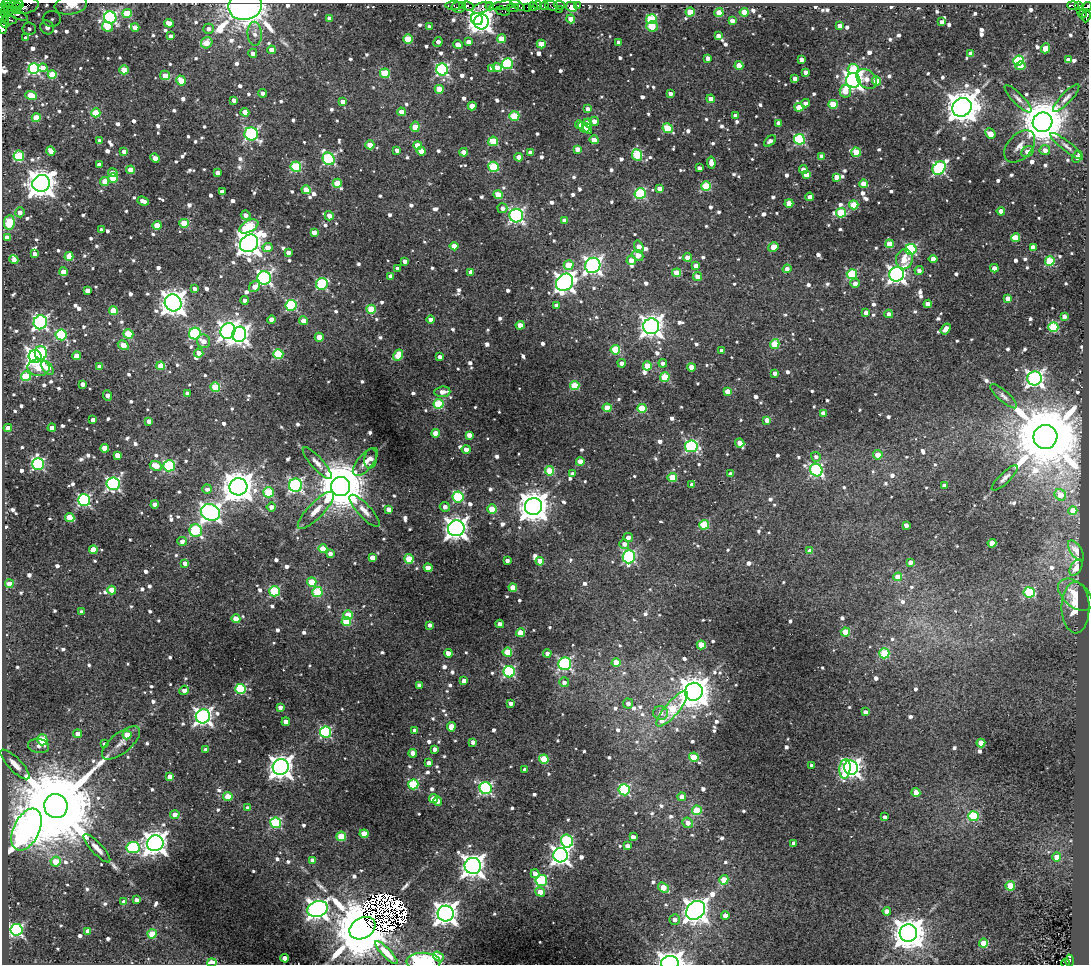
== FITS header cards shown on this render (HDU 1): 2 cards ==
NAXIS1  =                 1087
NAXIS2  =                  962

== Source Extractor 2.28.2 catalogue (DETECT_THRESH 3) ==
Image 1087 x 962 px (HDU 1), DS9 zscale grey, 1 PNG px = 1 image px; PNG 1091 x 966 px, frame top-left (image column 1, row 962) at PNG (2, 3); each listed source drawn as its Kron ellipse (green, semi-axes under 4 px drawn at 4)
Background 0.402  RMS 0.04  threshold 0.12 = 3 sigma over >= 5 px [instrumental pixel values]
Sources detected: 1116; of the 1116, the 500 brightest by FLUX_AUTO listed and drawn (616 fainter detections omitted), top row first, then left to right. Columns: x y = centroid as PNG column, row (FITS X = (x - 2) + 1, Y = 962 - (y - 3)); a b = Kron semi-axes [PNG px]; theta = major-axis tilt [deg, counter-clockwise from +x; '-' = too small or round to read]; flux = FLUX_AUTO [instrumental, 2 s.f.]
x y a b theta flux
19 3 3 2 - 210
8 4 7 2 18 360
16 4 7 3 13 480
71 5 16 9 9 78
462 5 3 3 - 270
504 5 15 4 11 270
518 5 8 4 -37 270
537 5 4 3 - 39
560 5 6 3 -7 250
578 5 3 3 - 39
1073 5 6 3 -1 270
25 6 13 8 12 3200
245 6 17 14 9 3800
454 6 8 3 0 460
468 6 6 3 -24 410
490 6 4 4 - 1000
533 6 4 2 - 42
545 6 4 3 - 390
552 6 7 4 -21 35
1079 6 4 4 - 250
3 7 3 2 - 210
9 7 5 3 - 550
17 7 5 4 - 470
458 7 7 5 -9 860
527 7 3 2 - 55
571 7 6 4 -28 200
1087 7 5 3 - 440
482 8 10 5 21 650
513 8 6 4 0 550
559 9 2 2 - 54
8 10 7 3 -3 460
503 11 8 3 -14 93
1080 11 4 4 - 150
690 12 4 4 - 76
744 12 4 4 - 63
127 13 4 4 - 98
719 13 4 4 - 73
6 14 4 3 - 380
1082 14 4 3 - 160
17 15 11 4 -23 400
1086 16 6 3 83 270
3 17 6 4 89 690
110 17 6 6 - 530
329 18 4 4 - 15
52 19 9 8 - 16
477 19 6 5 - 760
571 19 4 4 - 36
651 19 5 5 - 230
10 20 7 3 -2 190
732 21 4 4 - 20
5 22 5 3 - 410
482 22 7 7 - 1600
942 22 4 4 - 16
169 23 5 4 - 23
652 26 6 5 - 67
840 26 4 4 - 28
2 27 7 2 -81 400
47 27 7 6 - 17
107 27 5 4 - 67
135 27 4 4 - 27
429 27 4 3 - 14
29 29 7 6 - 13
208 29 5 5 - 14
255 34 12 7 -87 20
171 36 4 4 - 13
718 36 4 4 - 19
26 38 4 4 - 15
408 39 4 4 - 120
501 39 4 4 - 76
438 42 5 4 - 16
468 42 4 4 - 18
619 42 4 4 - 14
207 43 6 5 - 36
458 44 5 4 - 22
541 44 4 4 - 62
1046 48 5 4 - 70
271 50 4 4 - 25
253 53 4 4 - 13
971 54 4 4 - 36
708 58 4 4 - 19
801 59 4 4 - 18
1019 60 5 5 - 260
1069 60 4 4 - 32
507 64 5 5 - 320
739 66 4 4 - 59
1020 66 5 4 - 27
497 67 5 4 - 25
43 68 4 4 - 15
492 68 4 4 - 20
34 69 5 5 - 410
853 69 5 5 - 120
124 70 4 4 - 58
442 70 6 6 - 520
805 72 4 4 - 13
385 73 5 4 - 130
52 74 4 4 - 91
165 75 5 4 - 30
795 79 4 4 - 22
867 79 12 8 -44 28
853 80 7 7 - 1400
181 81 5 4 - 66
877 81 4 4 - 71
439 89 4 4 - 57
845 91 6 5 - 37
262 93 4 4 - 13
670 94 4 4 - 14
31 96 6 4 -19 49
1066 98 18 5 47 15
711 99 4 4 - 20
1018 99 18 5 -46 14
234 100 4 4 - 14
343 102 4 4 - 23
806 103 4 4 - 16
833 104 4 4 - 80
472 106 4 4 - 42
799 107 4 4 - 62
962 107 10 9 - 5900
588 109 4 4 - 16
245 112 4 4 - 41
401 112 4 4 - 28
96 113 4 4 - 110
514 116 5 4 - 130
735 116 4 4 - 15
36 118 4 4 - 65
594 121 5 4 - 20
1042 122 10 9 - 11000
588 123 4 4 - 37
779 123 4 4 - 26
579 124 4 4 - 27
415 127 5 4 - 67
584 127 6 4 -42 35
668 128 5 5 - 140
588 129 5 4 - 14
251 134 7 6 - 540
990 134 6 4 -48 38
799 139 5 5 - 280
594 140 4 4 - 32
100 141 4 4 - 15
493 141 5 4 - 140
770 141 7 4 40 12
370 145 4 4 - 54
418 145 4 4 - 39
1020 146 19 12 48 28
1067 146 20 5 -38 15
577 149 4 4 - 22
397 150 4 4 - 14
1045 150 5 5 - 18
51 151 5 4 - 28
421 151 4 4 - 44
124 152 4 4 - 23
464 152 4 4 - 30
530 152 4 4 - 17
856 152 4 4 - 81
1028 152 6 5 - 30
637 155 6 5 - 210
19 156 5 5 - 160
519 157 4 4 - 24
822 157 4 4 - 36
1077 157 6 4 63 21
155 158 5 4 - 27
329 159 6 6 - 370
711 163 6 4 -84 21
99 164 4 4 - 15
296 167 5 5 - 220
493 167 5 5 - 200
699 168 4 4 - 14
939 168 7 6 - 440
803 169 4 4 - 17
131 170 4 4 - 40
113 173 5 4 - 20
218 173 4 4 - 17
806 175 4 4 - 39
836 177 4 4 - 24
113 178 5 4 - 86
104 181 4 4 - 33
41 183 9 8 - 4000
337 183 4 4 - 60
864 184 4 4 - 45
706 186 5 5 - 170
659 188 4 4 - 20
306 190 4 4 - 50
222 192 4 4 - 17
640 194 5 5 - 230
498 195 4 4 - 66
810 197 4 4 - 18
143 201 6 4 -19 19
789 203 4 4 - 47
854 205 4 4 - 120
502 208 5 5 - 13
1001 211 4 4 - 34
20 212 5 4 - 15
841 213 5 5 - 160
246 215 5 4 - 16
329 216 5 4 - 22
516 216 7 7 - 660
565 220 4 4 - 18
9 223 7 5 80 160
184 223 4 4 - 82
157 225 4 4 - 61
249 226 10 5 28 170
102 230 4 3 - 13
314 232 4 4 - 24
7 238 4 4 - 27
1016 238 4 4 - 78
249 243 9 8 - 3100
889 244 4 4 - 58
454 246 4 4 - 35
639 247 6 4 -73 29
773 247 5 4 - 39
1033 247 4 4 - 27
268 248 5 4 - 28
911 249 5 5 - 320
288 252 4 4 - 16
35 254 4 3 - 14
638 255 6 4 -41 45
69 256 4 4 - 55
687 257 4 4 - 23
904 259 10 8 79 46
933 259 4 4 - 47
14 260 5 4 - 20
631 260 5 4 - 29
405 261 4 3 - 14
1050 261 5 5 - 180
569 265 5 4 - 72
593 265 8 7 - 1100
696 266 4 4 - 19
398 268 4 3 - 13
994 268 4 4 - 21
787 269 4 4 - 15
919 270 4 4 - 13
63 272 4 4 - 43
471 272 4 4 - 25
677 273 4 4 - 81
852 274 5 5 - 210
897 274 7 7 - 1300
391 276 4 4 - 17
698 277 4 4 - 24
264 278 6 6 - 660
565 282 9 8 - 1500
855 283 5 4 - 17
322 284 6 5 - 230
255 287 6 5 - 29
195 289 4 4 - 14
87 290 4 4 - 18
1008 299 4 4 - 35
245 300 4 4 - 13
173 303 9 8 - 2900
928 304 4 4 - 28
291 305 5 5 - 280
556 306 4 4 - 22
371 309 4 4 - 92
113 310 4 4 - 73
866 313 4 4 - 14
889 314 4 4 - 16
1064 316 4 4 - 14
271 319 4 4 - 22
430 319 4 4 - 16
304 321 4 4 - 31
40 322 7 6 - 710
520 325 4 4 - 26
651 326 8 8 - 2100
1053 327 5 5 - 200
946 329 6 4 55 22
228 331 8 7 - 1400
128 334 5 4 - 110
195 334 6 5 - 310
239 334 8 7 - 1300
61 335 5 5 - 220
319 337 4 4 - 43
203 341 7 6 - 29
775 344 5 4 - 110
123 345 6 4 -30 35
615 350 5 4 - 150
722 351 4 4 - 15
41 353 7 6 - 160
199 353 4 4 - 22
278 354 5 5 - 180
398 355 6 4 61 90
77 356 4 4 - 49
35 357 6 6 - 1300
440 357 4 4 - 15
622 363 4 4 - 15
663 363 4 4 - 14
161 366 4 4 - 65
647 366 4 4 - 78
100 367 4 4 - 25
691 367 4 4 - 38
38 368 11 8 -3 79
48 368 8 5 -52 59
775 373 4 4 - 16
26 376 5 5 - 150
665 377 5 5 - 120
1035 378 7 7 - 1000
83 384 4 4 - 20
575 386 4 4 - 120
215 387 5 5 - 120
727 391 4 4 - 35
442 392 8 5 6 20
187 393 4 4 - 14
108 396 5 4 - 20
1004 396 17 5 -41 12
439 404 5 5 - 180
607 408 4 4 - 75
642 408 4 4 - 130
823 413 4 4 - 33
93 420 4 4 - 23
767 420 4 4 - 22
149 421 4 4 - 17
8 428 4 4 - 26
52 428 4 4 - 26
435 433 4 4 - 45
469 435 4 4 - 21
1045 437 12 12 - 39000
740 443 5 4 - 25
691 446 6 6 - 390
105 448 4 4 - 46
466 449 4 4 - 20
117 455 4 4 - 30
878 455 5 4 - 38
816 457 5 5 - 13
371 459 10 6 80 14
365 462 17 7 50 24
580 462 4 4 - 37
317 463 20 6 -48 20
38 464 6 6 - 390
156 466 6 4 -27 51
169 466 5 5 - 230
816 470 7 6 - 460
550 471 4 4 - 99
572 474 4 4 - 19
731 474 4 4 - 20
672 477 4 4 - 91
1005 478 17 5 44 14
113 484 6 6 - 570
296 485 6 6 - 670
692 485 4 4 - 16
341 486 9 9 - 19000
944 486 4 4 - 18
238 487 9 8 - 5100
207 489 5 4 - 13
268 492 5 5 - 140
1060 495 6 5 - 50
458 497 5 5 - 270
84 500 6 6 - 420
155 504 4 4 - 21
271 507 4 4 - 17
445 507 5 5 - 18
533 507 8 8 - 5300
389 509 4 4 - 33
492 509 4 4 - 89
316 510 25 7 46 35
364 511 21 6 -47 25
1073 511 4 4 - 70
210 512 10 8 -25 1400
70 518 5 4 - 84
704 525 5 4 - 130
906 525 4 4 - 14
456 528 8 8 - 2200
196 531 6 6 - 230
628 537 4 4 - 14
182 541 5 4 - 14
992 543 4 4 - 60
624 544 5 4 - 16
323 549 4 4 - 55
93 550 4 4 - 64
810 551 4 4 - 27
1076 551 11 5 -56 14
330 553 4 4 - 13
629 556 7 6 - 390
372 558 4 4 - 34
409 559 5 4 - 110
507 560 4 3 - 12
540 561 4 4 - 31
910 562 4 4 - 20
185 563 4 4 - 18
428 568 4 4 - 41
1076 568 9 5 57 18
898 577 4 4 - 60
312 582 4 4 - 68
9 584 4 4 - 37
513 587 4 4 - 49
112 590 4 4 - 46
274 591 5 5 - 210
317 592 5 5 - 160
1029 592 6 5 - 210
1075 595 20 12 -41 53
1076 607 26 14 -89 70
82 612 4 4 - 17
348 615 5 4 - 80
236 619 4 4 - 51
346 622 5 4 - 85
500 624 4 4 - 20
430 625 4 4 - 13
845 632 4 4 - 74
521 633 4 4 - 82
701 645 4 4 - 86
507 652 4 4 - 100
448 653 4 4 - 31
547 653 4 4 - 13
884 653 5 5 - 170
616 662 4 4 - 47
565 664 6 6 - 520
509 672 5 5 - 370
464 681 4 4 - 17
564 682 5 5 - 13
419 685 4 4 - 13
241 689 5 5 - 240
184 690 5 4 - 17
694 692 9 8 - 5400
511 703 4 3 - 13
628 704 5 5 - 14
280 707 4 4 - 14
672 709 22 7 49 150
865 712 4 4 - 15
660 713 7 6 - 19
203 716 7 7 - 1200
286 722 4 4 - 32
451 727 4 4 - 54
415 731 4 4 - 19
326 732 5 5 - 330
78 734 4 4 - 20
127 735 4 4 - 51
42 740 5 5 - 120
473 742 4 4 - 15
121 743 23 10 39 29
981 743 4 4 - 59
105 744 4 3 - 12
39 746 11 7 -9 14
435 749 4 4 - 14
206 750 4 4 - 14
413 753 4 4 - 25
694 757 5 4 - 110
544 759 5 4 - 110
429 763 4 4 - 16
15 764 19 6 -46 27
812 765 4 4 - 17
281 767 8 8 - 2600
851 768 7 7 - 1300
845 769 10 5 85 120
525 770 4 3 - 17
170 777 4 4 - 22
413 784 5 5 - 230
486 788 6 6 - 440
624 790 5 5 - 280
916 792 4 4 - 64
228 797 4 4 - 71
682 797 4 4 - 28
434 799 5 4 - 61
438 801 5 4 - 14
56 806 12 11 - 80000
248 808 4 3 - 15
697 810 5 5 - 110
175 814 5 4 - 25
973 816 5 5 - 200
885 817 4 3 - 12
276 823 5 5 - 250
687 823 5 5 - 22
26 830 22 13 63 2900
364 834 4 4 - 57
341 836 5 4 - 100
633 837 4 4 - 17
567 841 6 6 - 290
155 843 8 8 - 2700
794 843 4 4 - 18
627 846 4 4 - 18
97 848 18 5 -47 25
133 848 6 5 - 310
560 855 7 7 - 1400
1057 857 4 4 - 31
312 860 4 4 - 18
56 861 5 5 - 62
473 866 8 8 - 2400
535 874 5 4 - 27
541 880 6 5 - 230
724 880 5 4 - 77
1010 886 4 4 - 130
663 888 6 4 -36 62
540 892 5 4 - 39
137 900 4 4 - 16
124 902 4 4 - 22
318 909 10 8 19 2000
696 910 10 8 45 2900
887 911 4 4 - 20
446 913 8 8 - 2600
725 916 4 4 - 25
675 919 5 5 - 14
362 928 14 10 32 38000
16 930 6 6 - 520
88 931 4 4 - 29
908 933 9 8 - 5600
152 934 4 4 - 95
984 943 4 4 - 100
386 953 15 4 -46 27
438 957 6 4 -35 43
285 958 4 4 - 35
1069 961 6 3 90 130
212 962 4 4 - 110
423 962 17 9 -1 260
670 963 9 6 5 1800
1065 963 4 2 - 23
At the frame edge (FLAGS 8, measured only in part): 15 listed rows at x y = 19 3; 8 4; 16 4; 71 5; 25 6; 245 6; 3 7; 1087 7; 1086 16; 3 17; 2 27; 212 962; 423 962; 670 963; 1065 963
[616 fainter detections neither listed nor drawn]